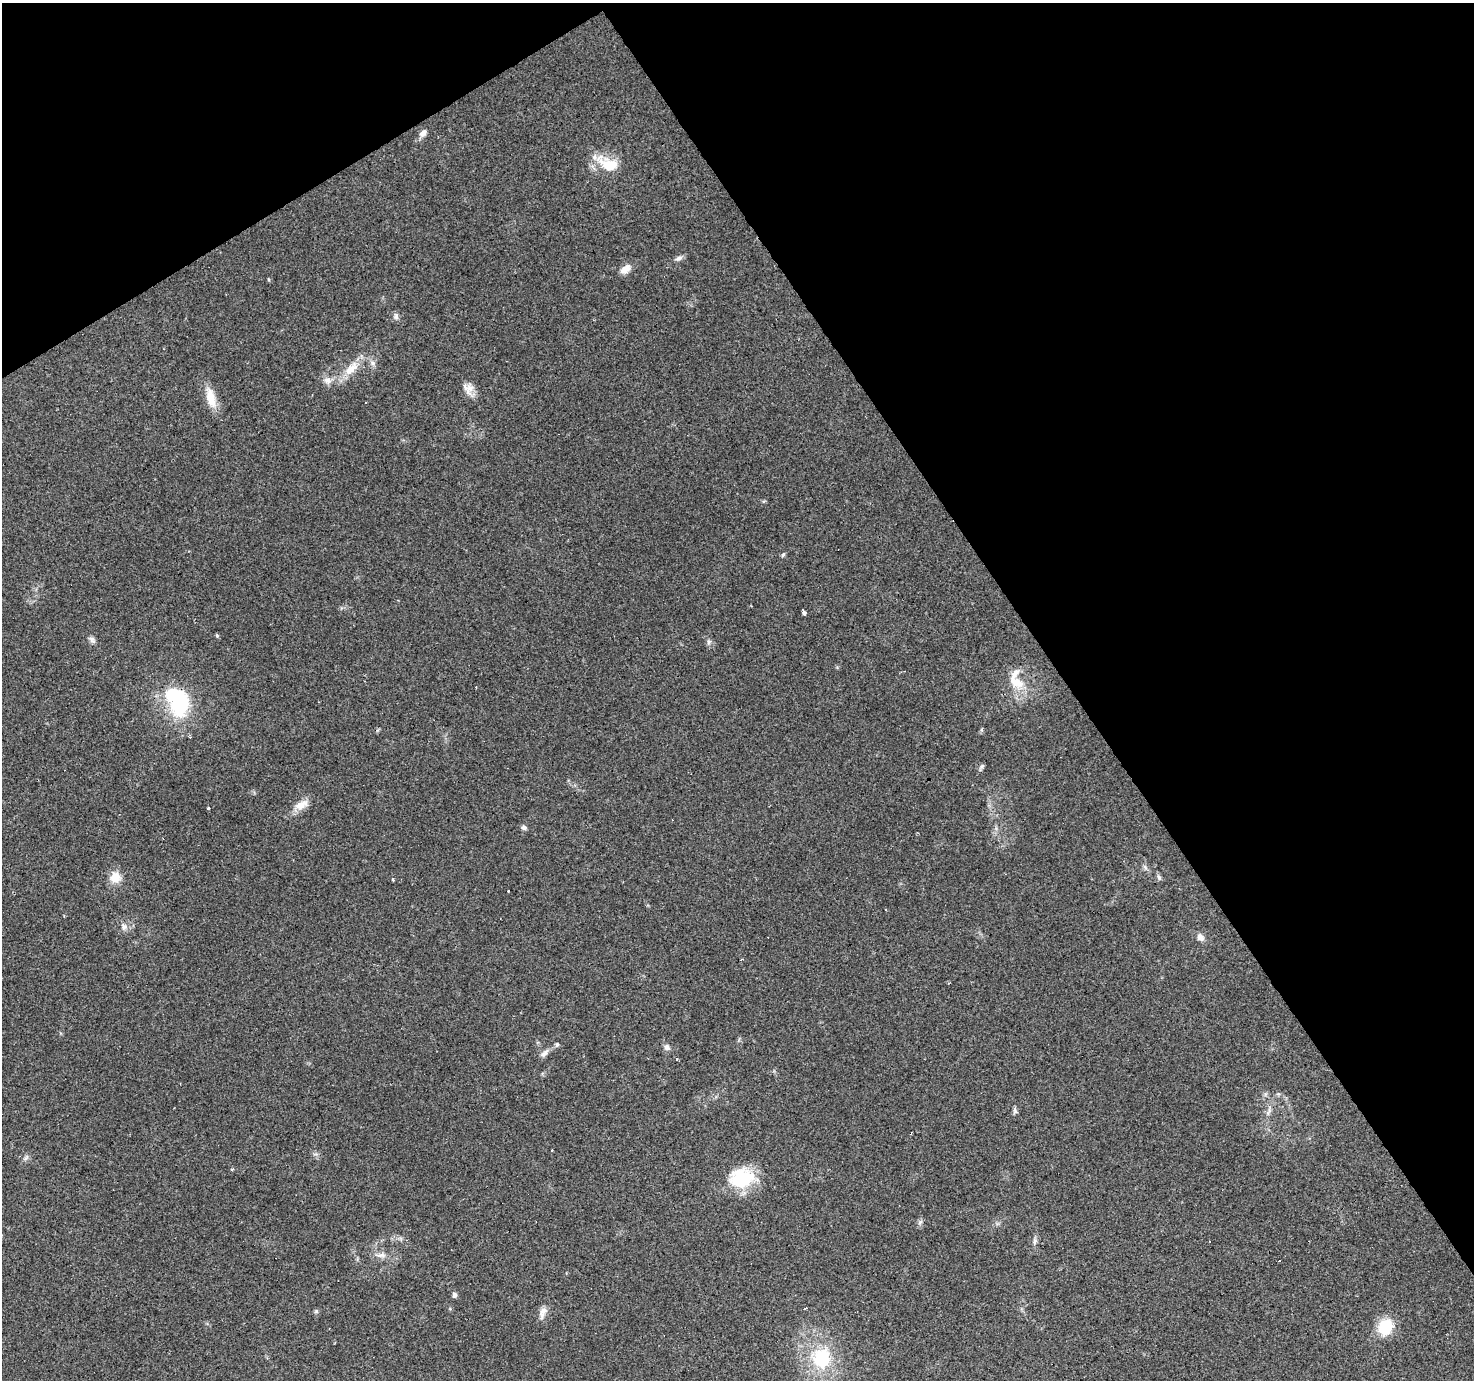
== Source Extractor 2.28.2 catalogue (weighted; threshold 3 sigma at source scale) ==
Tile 3 of 4 x 4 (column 3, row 1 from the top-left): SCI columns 2947-4418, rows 4313-5690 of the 5891 x 5804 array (HDU 1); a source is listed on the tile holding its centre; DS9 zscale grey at full resolution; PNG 1476 x 1382 px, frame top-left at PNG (2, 3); no overlay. Shown black and unused: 33% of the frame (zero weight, under 2 of 3 exposures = <1% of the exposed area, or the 3 px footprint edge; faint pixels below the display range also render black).
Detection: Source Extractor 2.28.2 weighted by HDU 2 'WHT'; one run over the whole footprint, this tile lists its part. Background 0.0956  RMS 0.0068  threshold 0.0306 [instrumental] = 3 sigma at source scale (4.5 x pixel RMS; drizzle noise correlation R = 1.50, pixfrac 1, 0.0396/0.0396 arcsec/px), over >= 5 px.
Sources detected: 56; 8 cosmic-ray / hot-pixel residue — not listed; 1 inside a brighter listed object's ellipse — not listed separately; the other 47 listed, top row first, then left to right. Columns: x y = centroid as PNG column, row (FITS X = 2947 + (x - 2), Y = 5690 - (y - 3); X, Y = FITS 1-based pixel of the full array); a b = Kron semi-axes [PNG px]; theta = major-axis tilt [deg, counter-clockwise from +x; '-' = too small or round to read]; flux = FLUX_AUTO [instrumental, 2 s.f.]
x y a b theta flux
423 133 11 8 53 3.6
608 164 31 16 -26 20
679 258 11 6 25 2.3
625 269 16 9 36 5.6
268 279 5 3 - 0.62
396 317 7 6 - 1.9
373 363 6 6 - 2.1
351 369 26 11 46 13
327 381 11 9 -11 4.3
468 389 17 12 -52 6.6
211 398 29 11 -75 12
783 555 7 4 61 1.1
804 613 4 3 - 5.8
217 636 5 5 - 0.82
92 640 9 7 -62 2.3
709 642 7 5 47 1.6
1017 682 24 14 -30 15
178 700 38 24 -66 57
981 767 10 5 58 1.5
301 805 21 11 28 8
208 808 3 3 - 2.6
524 827 7 6 - 1.8
1145 867 8 4 -46 1.6
115 877 15 14 - 8.6
1159 878 8 5 -63 1.6
393 880 4 3 - 1
508 891 3 2 - 1.5
124 927 11 9 -68 3.6
1200 937 9 8 - 3.8
741 959 3 2 - 0.84
557 1045 6 5 - 1.2
667 1047 9 7 -58 2.5
544 1053 13 6 43 3.1
1015 1110 9 4 83 1.6
1269 1112 15 5 62 3.2
26 1158 8 4 52 1.5
741 1178 30 23 12 36
920 1222 8 5 45 1.6
1035 1241 9 5 80 2
1210 1241 2 2 - 0.7
380 1255 18 6 -1 4.4
454 1295 6 5 - 2
805 1308 3 3 - 1.1
316 1311 6 5 - 1.1
543 1312 18 8 71 5
1385 1327 20 16 66 20
822 1358 23 19 -88 39